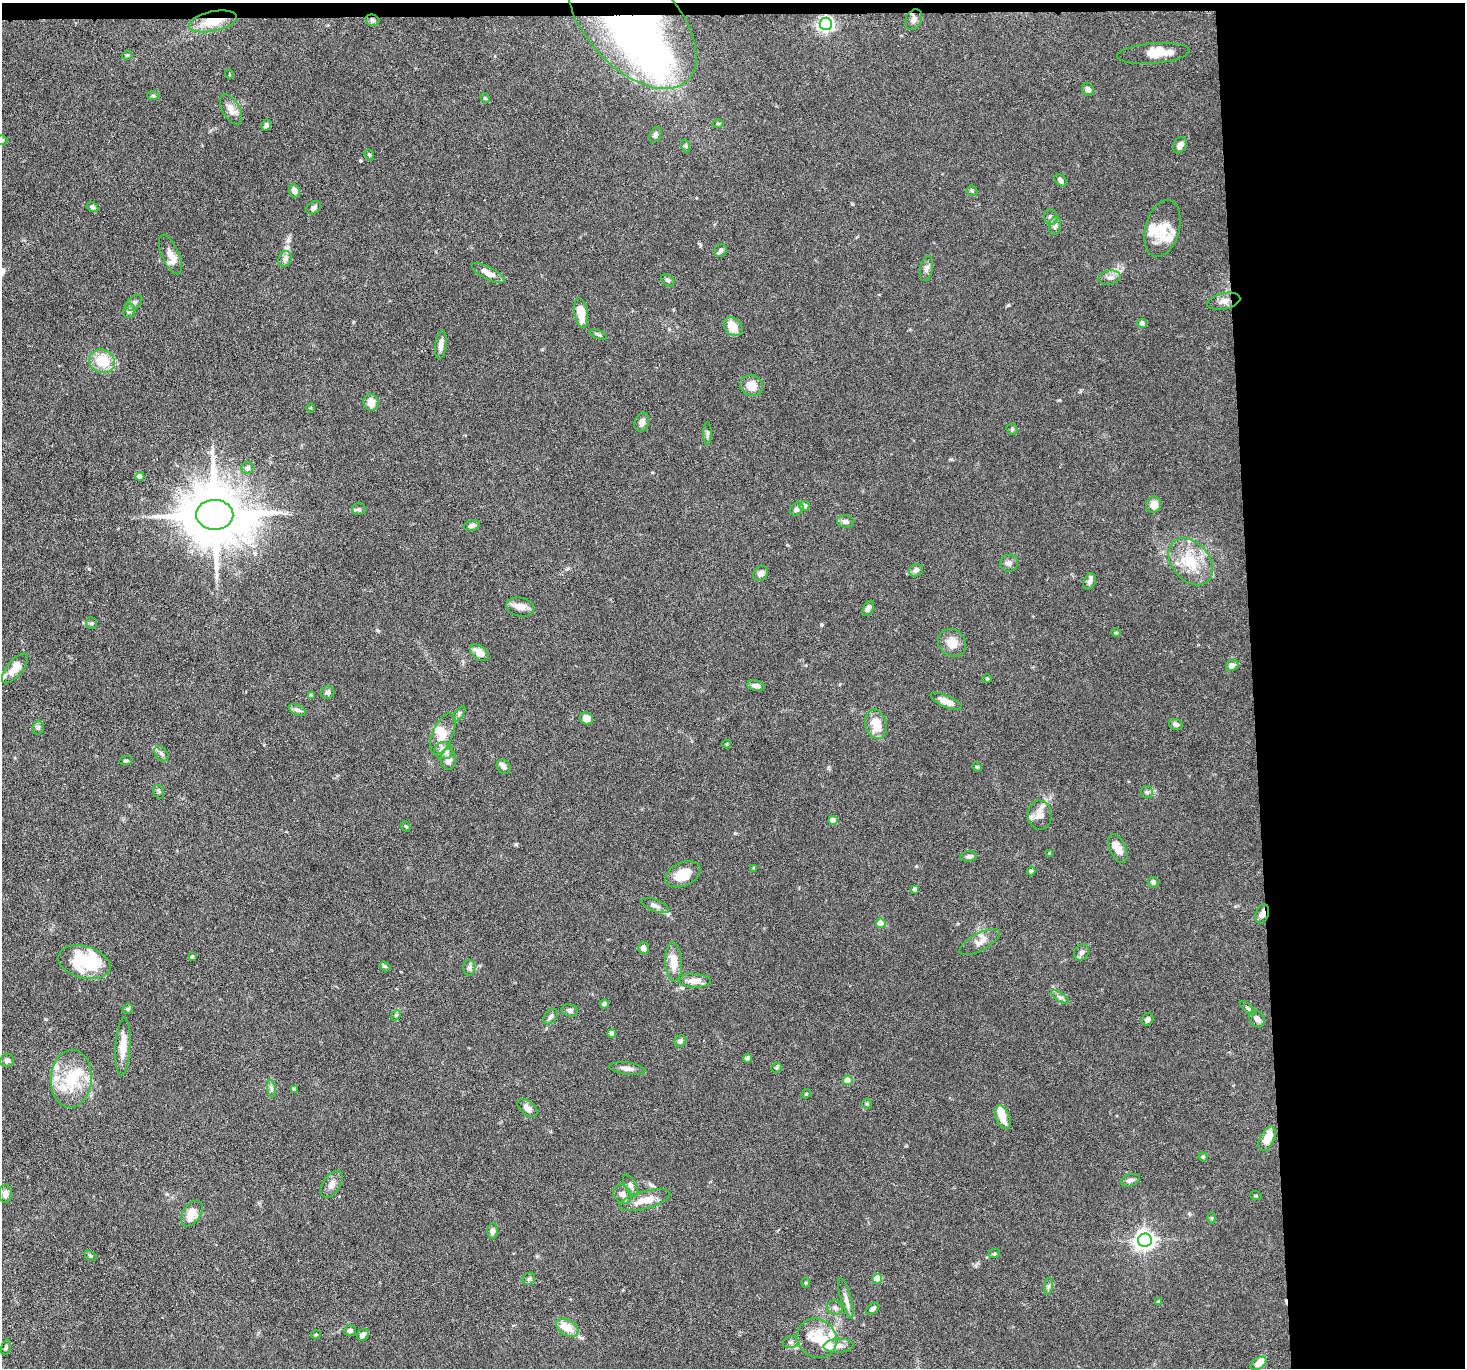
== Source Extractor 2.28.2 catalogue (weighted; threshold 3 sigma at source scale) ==
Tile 3 of 3 x 3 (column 3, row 1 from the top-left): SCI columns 2928-4390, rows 2878-4243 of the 4390 x 4364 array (HDU 1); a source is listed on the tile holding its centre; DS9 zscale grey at full resolution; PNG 1467 x 1370 px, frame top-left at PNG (2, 3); each listed source drawn as its Kron ellipse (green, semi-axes under 4 px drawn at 4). Shown black and unused: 15% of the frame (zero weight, under 3 of 6 exposures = <1% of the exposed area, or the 3 px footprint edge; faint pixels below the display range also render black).
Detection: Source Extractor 2.28.2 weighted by HDU 2 'WHT'; one run over the whole footprint, this tile lists its part. Background 0.0814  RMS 0.0037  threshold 0.015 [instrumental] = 3 sigma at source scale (4.09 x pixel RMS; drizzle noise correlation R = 1.36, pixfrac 0.8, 0.05/0.05 arcsec/px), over >= 5 px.
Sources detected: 191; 7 inside a brighter object's white glare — neither listed nor drawn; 13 inside a brighter listed object's ellipse — not listed separately; the other 171 listed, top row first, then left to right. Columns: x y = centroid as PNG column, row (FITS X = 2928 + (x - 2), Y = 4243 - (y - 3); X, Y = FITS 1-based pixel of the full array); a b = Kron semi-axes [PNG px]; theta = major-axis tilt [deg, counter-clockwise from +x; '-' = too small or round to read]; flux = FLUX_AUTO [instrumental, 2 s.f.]
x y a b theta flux
914 19 11 8 62 1.6
372 20 7 5 -14 0.78
213 21 24 10 12 8.1
632 22 81 45 -47 140
826 24 6 6 - 100
1153 53 36 10 5 5.4
127 55 5 4 - 0.42
229 74 5 3 - 0.25
1088 89 6 5 - 1.5
153 96 6 4 -3 0.45
485 98 5 4 - 0.38
231 109 16 8 -60 2.8
718 124 6 3 -1 0.4
266 125 6 4 62 0.84
655 135 8 5 62 0.88
2 140 5 5 - 0.47
1180 145 8 6 63 1.9
686 146 6 4 -71 0.5
369 155 6 4 -67 0.54
1061 180 7 5 -48 1.1
294 191 7 5 -69 2.1
972 191 6 5 - 0.51
92 207 6 4 -33 0.89
314 208 8 6 37 1.2
1051 217 8 6 -69 1.1
1055 226 9 6 79 1
1162 228 29 17 75 7.7
721 251 6 6 - 0.9
170 254 21 8 -66 3.5
285 259 8 6 62 1.1
926 269 12 6 80 1.4
488 273 18 6 -27 3.1
1109 278 11 7 10 1.6
668 280 7 5 -39 0.69
1224 301 17 8 12 2.2
134 303 9 6 39 1
129 311 7 6 - 1.2
581 313 15 6 -81 6.8
1142 323 5 4 - 1.7
733 327 10 8 -46 5.3
598 335 9 3 -21 0.53
441 345 14 5 83 2.1
102 361 13 11 -29 9.6
751 386 11 10 - 4.1
371 402 8 7 - 3.2
311 408 4 3 - 0.29
642 422 10 7 74 1.9
1012 429 6 5 - 0.52
707 433 12 4 90 0.85
247 468 6 6 - 1.5
140 477 4 4 - 3.1
1154 505 8 7 - 2.8
804 506 5 5 - 1.9
359 509 7 6 - 0.85
797 509 7 5 41 1.1
215 515 18 15 -2 2600
845 521 8 6 -8 1.3
472 525 8 5 14 0.96
1191 562 26 19 -50 12
1009 563 9 8 - 1.3
916 570 7 6 - 1.2
761 574 8 6 50 1.8
1089 581 9 6 68 1.3
520 607 14 9 -10 3
868 608 8 5 62 1.5
91 623 6 5 - 0.57
1116 633 5 3 - 0.33
952 643 15 13 -40 4.2
480 653 11 6 -36 3.6
1232 665 6 5 - 2
15 668 18 8 51 4.8
987 679 4 4 - 0.37
756 686 9 5 -11 1.4
328 692 7 6 - 1.1
311 695 4 3 - 0.47
946 701 16 6 -23 3.2
297 710 9 5 -26 1
459 714 9 4 55 0.72
587 718 7 6 - 3
876 724 15 10 -75 6.4
1176 724 7 5 -16 1.2
38 728 7 5 75 0.76
443 734 22 10 67 4.9
727 744 4 4 - 0.35
444 751 9 8 - 4.3
161 754 8 6 -51 1
448 760 10 7 -90 2.3
126 761 7 3 8 0.4
504 767 8 6 -49 1.7
977 767 5 4 - 0.44
159 792 7 5 -72 0.66
1147 792 6 6 - 0.71
1040 815 14 12 -87 3.4
833 820 4 4 - 5.4
406 827 5 4 - 0.43
1118 849 15 8 -66 3.4
1049 853 3 3 - 0.31
969 856 8 5 7 0.95
754 868 4 3 - 0.38
1031 871 4 4 - 1.5
683 874 18 11 24 6.5
1153 882 5 5 - 0.89
915 889 4 4 - 1.6
655 906 14 5 -22 1.5
1262 914 10 6 68 2
881 923 5 4 - 7.4
979 942 22 8 28 2.6
643 948 6 5 - 1.5
1081 952 8 7 - 1.4
192 957 4 4 - 0.73
84 962 27 16 -16 18
674 962 19 8 -87 5
385 966 6 4 -34 0.55
469 968 8 6 -88 0.96
695 981 16 7 -1 3.9
1060 997 10 4 -32 1.1
604 1004 4 4 - 1.3
1248 1008 10 3 -41 0.61
128 1009 6 5 - 0.51
570 1010 8 6 -11 1.1
396 1015 6 4 44 0.51
550 1016 9 6 50 0.89
1148 1019 6 5 - 1.3
1257 1019 9 7 -58 1.6
612 1033 4 4 - 2.3
680 1041 6 5 - 1
123 1047 29 7 87 5
748 1058 4 4 - 2.5
7 1060 7 6 - 0.95
627 1068 18 6 -8 1.8
777 1068 5 5 - 0.51
71 1079 29 20 87 14
848 1080 5 4 - 8.9
271 1089 9 4 -82 0.79
294 1089 4 4 - 1.2
806 1094 5 4 - 0.42
867 1104 5 4 - 0.47
528 1108 11 7 -39 2.1
1003 1117 12 7 -68 4.1
1267 1139 13 7 63 5.5
1203 1157 4 4 - 0.46
1130 1180 10 6 17 1.1
332 1184 15 8 56 2.2
631 1186 12 5 -63 1.2
5 1194 9 6 90 1.6
622 1194 10 8 -51 1.9
1256 1196 6 3 -18 0.34
645 1200 26 8 15 5.7
192 1213 14 8 56 4.3
1212 1218 6 4 89 0.46
492 1231 7 5 -90 1.4
1145 1240 7 6 - 190
994 1254 6 3 18 0.43
91 1256 7 4 -31 0.47
529 1279 7 5 44 0.84
877 1279 5 5 - 9.4
806 1283 4 4 - 0.42
1048 1286 8 4 81 0.76
846 1298 21 5 -75 1.9
1159 1302 4 4 - 0.67
835 1308 8 7 - 1.1
873 1309 7 5 37 1
567 1328 12 7 -29 5.6
350 1331 6 5 - 1.3
316 1334 5 3 - 0.34
363 1335 6 5 - 1.4
817 1338 21 19 -44 10
791 1342 8 6 13 0.94
838 1346 15 7 3 1.9
6 1347 8 4 75 0.59
1259 1363 9 5 34 2.9
Overlapping masked pixels (flux is a lower limit): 6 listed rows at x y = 372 20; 213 21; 632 22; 826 24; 215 515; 1262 914
Isophote crosses this tile's border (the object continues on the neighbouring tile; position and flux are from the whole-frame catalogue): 1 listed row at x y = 2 140
Unlisted compact peaks at least as high as the median listed source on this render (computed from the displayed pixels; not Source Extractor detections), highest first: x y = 821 625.